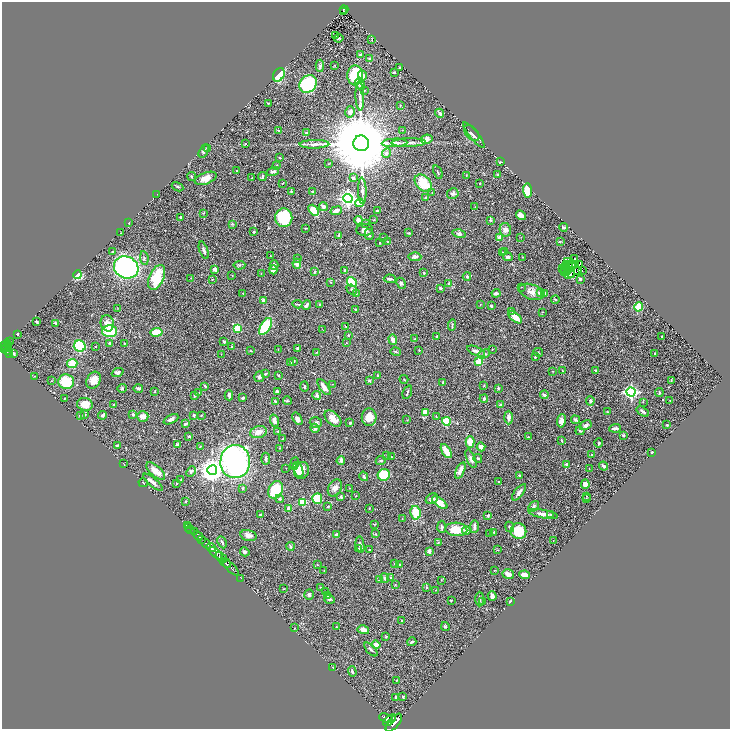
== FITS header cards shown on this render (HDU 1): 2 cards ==
NAXIS1  =                 1456
NAXIS2  =                 1453

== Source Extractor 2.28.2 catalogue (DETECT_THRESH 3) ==
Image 1456 x 1453 px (HDU 1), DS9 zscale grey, zoomed out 1/2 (1 PNG px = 2 x 2 image px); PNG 732 x 731 px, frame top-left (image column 1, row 1453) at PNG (2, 2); each listed source drawn as its Kron ellipse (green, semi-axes under 4 px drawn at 4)
Background 0.62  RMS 0.022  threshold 0.0648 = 3 sigma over >= 5 px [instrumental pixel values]
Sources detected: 467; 30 cannot appear on this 1/2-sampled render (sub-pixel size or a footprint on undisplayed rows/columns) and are neither listed nor drawn; the other 437 listed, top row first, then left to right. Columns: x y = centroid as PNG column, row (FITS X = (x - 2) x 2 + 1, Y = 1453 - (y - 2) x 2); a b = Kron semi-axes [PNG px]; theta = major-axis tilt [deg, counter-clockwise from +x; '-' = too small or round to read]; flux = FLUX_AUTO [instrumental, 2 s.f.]
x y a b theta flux
344 10 4 2 - 81
343 12 2 2 - 46
335 35 3 2 - 1.9
339 38 4 3 - 4.5
372 40 4 2 - 2.4
360 55 3 2 - 5.2
370 59 2 2 - 56
334 65 3 2 - 2.3
320 66 6 4 87 10
399 68 2 2 - 3.5
394 72 2 2 - 5.6
279 75 7 5 62 110
355 75 10 8 -90 210
362 75 5 4 - 23
308 84 9 8 - 300
360 84 6 4 -66 11
364 90 2 2 - 2
360 96 14 3 -88 16
268 103 3 2 - 3.4
400 105 3 2 - 2
350 112 5 5 - 19
440 113 5 3 - 12
402 130 2 1 - 1.2
279 131 4 3 - 4.9
306 133 4 3 - 6.8
472 133 9 5 -48 15
474 135 16 4 -51 15
427 139 6 4 10 21
361 143 8 8 - 68000
395 143 13 3 2 27
409 143 17 3 1 23
245 144 2 2 - 2.7
314 144 15 4 1 20
207 148 4 3 - 3.6
204 151 7 4 63 12
386 153 5 4 - 13
280 158 2 2 - 3.6
500 162 3 2 - 3.7
328 164 3 2 - 1.5
277 165 3 2 - 1.4
237 171 3 2 - 3.7
273 172 6 3 15 14
438 172 7 2 -66 4.1
466 175 3 2 - 1.7
498 175 4 3 - 2.9
262 176 4 2 - 6
192 177 4 3 - 4.9
206 178 11 5 21 37
252 178 3 2 - 2.6
353 178 4 3 - 7.6
283 183 3 2 - 1.9
423 183 10 7 -47 100
480 183 2 2 - 2.7
178 187 6 3 -27 5.7
527 190 7 4 -86 110
291 191 3 3 - 3
313 191 3 2 - 5.4
362 191 13 4 -88 14
432 193 3 2 - 2.9
157 194 2 1 - 1.4
453 194 6 5 - 8.1
426 197 3 3 - 2.9
348 199 4 4 - 1500
360 203 4 4 - 49
323 207 4 4 - 11
475 207 2 1 - 1.1
314 210 6 3 -48 100
378 210 3 2 - 4.8
336 211 6 3 24 26
203 213 3 2 - 2.1
521 215 5 4 - 23
180 217 2 2 - 5.2
284 218 9 8 - 220
374 219 3 2 - 2.3
358 220 4 4 - 16
490 220 4 3 - 3.7
129 223 2 2 - 4.3
366 223 3 2 - 2.7
232 224 3 3 - 3.4
563 227 4 2 - 7.3
305 228 3 2 - 2.6
365 230 8 6 0 23
505 230 7 5 -78 21
254 232 3 2 - 2.7
120 233 2 2 - 1.1
408 233 3 2 - 4.1
459 234 6 4 -15 12
339 235 3 3 - 8.4
369 235 5 4 - 7.8
384 237 3 2 - 2.4
499 237 3 2 - 27
521 237 3 2 - 1.5
387 242 3 3 - 4
560 242 4 2 - 2.6
380 243 2 2 - 3.4
204 250 9 3 -71 9.7
112 252 3 2 - 2.7
505 252 4 3 - 3.2
502 253 3 3 - 5.2
270 255 2 1 - 1.1
415 257 6 4 -3 14
508 257 5 3 - 11
523 257 3 2 - 1.8
144 258 7 4 -82 7.6
575 258 3 1 - 1.2
297 259 3 3 - 3.8
568 261 2 1 - 1.5
297 264 5 4 - 24
566 264 3 1 - 0.86
572 264 4 2 - 0.84
576 264 3 1 - 0.81
579 264 2 1 - 2
239 265 6 2 5 5
274 265 5 3 - 11
565 266 3 1 - 0.48
572 266 2 1 - 2.5
126 267 12 11 - 1000
562 268 2 1 - 3.1
215 269 4 3 - 20
565 269 2 1 - 0.2
273 270 4 3 - 33
345 271 3 2 - 7.6
564 271 2 1 - 2.1
577 271 2 1 - 0.94
582 271 2 1 - 3.3
315 272 4 3 - 4.9
567 272 3 1 - 2.1
424 273 3 2 - 2.9
261 274 4 2 - 2.4
569 274 6 3 41 0.76
77 275 4 4 - 100
232 275 3 2 - 1.8
571 275 2 1 - 1
467 276 4 3 - 5.7
157 277 13 7 66 160
191 278 3 2 - 1.6
212 279 2 2 - 2.9
390 279 6 3 -4 8.7
580 279 3 2 - 8.2
330 282 3 2 - 2.1
352 282 5 4 - 110
401 283 6 4 -65 7.7
449 283 2 2 - 27
521 287 2 2 - 1.5
440 288 3 3 - 4.6
352 290 6 3 -43 7
531 292 13 7 -20 30
243 293 3 2 - 1.8
496 293 4 3 - 9.9
540 293 2 2 - 46
545 293 4 3 - 9.7
356 294 3 3 - 3.4
555 300 4 3 - 4.9
263 301 4 3 - 12
297 304 5 2 - 3.7
320 304 4 4 - 4.2
306 305 5 3 - 13
480 305 2 1 - 1.2
491 306 3 2 - 8.6
639 307 5 4 - 82
117 308 2 1 - 1
356 310 2 2 - 8.7
512 311 4 2 - 4
542 312 3 2 - 1.9
515 317 8 4 -43 55
36 321 3 2 - 4
56 323 3 2 - 5.8
107 323 8 6 -76 33
452 325 6 2 85 4.5
265 327 9 5 59 180
346 327 4 2 - 2.8
237 328 4 3 - 120
323 330 4 1 - 2
110 331 7 6 - 140
157 332 6 4 10 97
18 334 2 2 - 3.7
348 335 2 2 - 6.4
662 336 2 2 - 3.9
437 337 3 2 - 7.4
415 339 3 2 - 3.5
393 340 5 3 - 23
10 341 3 2 - 53
224 342 4 2 - 6.8
8 343 3 2 - 45
109 343 4 3 - 4.2
124 343 2 2 - 2.4
346 343 3 2 - 2.2
5 346 3 2 - 200
8 346 3 1 - 100
80 346 6 5 - 320
95 346 2 2 - 1.7
232 347 3 2 - 2.4
4 348 2 2 - 260
7 348 3 2 - 200
9 348 2 1 - 88
298 348 3 3 - 6.9
278 349 2 2 - 1.6
492 349 2 2 - 1.5
419 350 3 2 - 2.7
8 351 3 2 - 200
251 351 4 2 - 2.7
476 351 9 4 -24 16
316 352 3 2 - 2.3
396 352 5 3 - 5.1
538 352 5 3 - 3.8
655 353 3 2 - 3.8
10 354 3 2 - 180
14 354 3 2 - 4.1
221 354 2 2 - 1.2
484 354 6 3 23 7
535 357 3 3 - 4.5
294 361 2 2 - 3
479 362 3 3 - 160
291 363 3 2 - 2.5
72 364 5 4 - 72
595 370 3 2 - 2.9
553 371 3 2 - 1.6
562 371 3 1 - 1.5
118 372 6 4 23 11
265 374 3 2 - 7
278 375 4 2 - 3.4
34 376 3 2 - 1.8
378 376 2 2 - 5.1
259 377 5 5 - 8.4
404 379 4 2 - 1.9
94 380 9 6 61 42
671 380 3 2 - 2.3
52 381 2 2 - 2.1
369 381 4 3 - 5.2
66 382 8 7 - 130
443 382 3 2 - 4.6
332 384 3 2 - 1.8
205 386 3 2 - 4.3
484 386 3 2 - 1.9
304 387 5 3 - 4.4
324 387 9 3 -53 25
122 388 5 4 - 5.7
138 388 5 3 - 8.7
498 388 3 3 - 5.6
155 391 2 2 - 2.1
277 392 3 3 - 8.2
407 392 7 2 69 5.3
631 392 4 4 - 980
659 392 4 3 - 4
199 393 3 3 - 2.9
229 395 5 3 - 13
317 395 4 4 - 12
544 395 4 2 - 14
194 396 3 2 - 3.3
64 398 2 2 - 3.5
243 398 3 2 - 7.8
484 399 4 3 - 5.9
670 400 2 2 - 1.4
275 401 3 3 - 5.7
287 401 4 3 - 4.2
590 401 5 3 - 6.6
643 402 3 2 - 1.5
85 404 8 6 -13 62
114 404 2 2 - 5.7
501 405 4 3 - 8.7
643 411 7 3 -34 9.7
425 412 4 3 - 57
607 412 2 2 - 2.1
84 414 4 3 - 3.9
133 414 4 3 - 6.3
102 415 4 3 - 6.6
194 415 3 3 - 4.7
202 415 3 2 - 3
80 416 3 3 - 3.5
143 416 6 5 - 26
436 416 4 2 - 3
369 417 8 7 - 50
509 417 7 3 -88 16
171 419 8 3 26 13
297 419 7 4 -57 16
333 419 10 6 -43 41
407 420 3 2 - 1.5
575 420 4 3 - 6.4
274 421 6 3 -71 21
446 421 4 4 - 170
561 421 7 4 82 21
316 422 6 5 - 10
350 423 3 2 - 5.7
185 424 3 2 - 7.3
586 425 6 4 30 15
667 425 2 2 - 4.1
315 428 4 3 - 14
615 428 6 2 5 14
277 431 3 2 - 2.4
580 431 4 3 - 3.8
258 432 8 6 15 29
623 435 3 3 - 3.6
189 436 2 2 - 5.6
528 437 3 2 - 2.7
282 439 3 2 - 2.1
562 441 4 2 - 4.2
470 442 6 4 -90 59
599 443 5 3 - 10
117 445 3 3 - 4
178 445 4 3 - 14
200 446 3 2 - 1.9
481 447 4 4 - 19
280 448 2 2 - 1.8
446 451 8 3 -59 55
652 452 3 2 - 4.6
592 455 3 3 - 5.3
387 456 3 2 - 2.2
391 457 2 2 - 2.2
478 458 4 4 - 5.7
266 459 6 3 -85 8.2
471 459 10 4 -67 15
381 460 5 3 - 5.1
341 461 4 3 - 17
235 462 16 15 - 1200
123 464 3 1 - 1.5
294 464 6 3 82 10
566 464 3 2 - 10
604 466 4 3 - 13
286 468 2 2 - 1.5
589 468 3 2 - 1.5
212 470 5 5 - 4100
298 470 7 4 -70 25
301 470 8 7 - 51
460 470 9 4 67 24
156 471 12 5 -42 42
191 471 6 4 46 10
384 475 6 5 - 180
519 475 2 2 - 5.8
364 476 5 3 - 7.6
181 479 3 2 - 2.2
153 482 12 4 -40 19
498 482 2 2 - 2
143 483 4 2 - 2.7
176 483 2 2 - 1.8
585 484 4 4 - 31
243 488 3 2 - 5.3
335 488 9 6 61 22
349 488 3 2 - 1.5
276 490 9 7 61 160
519 492 10 3 51 20
356 496 3 2 - 2.1
586 496 3 2 - 2.2
341 497 3 2 - 5
280 499 4 4 - 6.7
317 499 5 5 - 130
432 499 6 4 27 13
586 499 3 2 - 2.5
185 501 3 2 - 3.6
302 502 4 4 - 99
440 503 9 4 -37 70
328 506 2 2 - 3.3
533 507 6 3 46 9.5
369 508 2 2 - 2.3
289 509 4 3 - 21
416 513 7 5 -78 93
543 514 15 3 -11 27
551 514 3 3 - 3.9
260 515 3 3 - 4.9
488 516 3 3 - 7.1
402 518 2 2 - 1.6
375 524 3 2 - 2.3
187 526 2 1 - 43
474 526 6 3 88 17
442 527 6 4 -87 8.9
510 527 5 3 - 5.4
189 528 2 1 - 10
191 529 2 1 - 73
456 529 11 6 -5 100
466 530 4 4 - 27
519 531 8 7 - 120
194 532 3 2 - 150
494 532 4 3 - 3.7
490 533 3 2 - 2
375 534 3 3 - 3.1
248 535 8 5 -14 21
336 535 4 3 - 9.3
198 536 5 2 - 850
201 539 2 2 - 280
553 541 2 1 - 1.4
222 542 6 3 -63 6.9
206 543 6 3 -50 1800
438 543 3 2 - 1.8
360 545 8 3 -82 13
290 546 4 2 - 6.9
211 548 5 3 - 770
359 548 3 3 - 3
369 550 2 2 - 3.8
498 550 3 2 - 1.6
429 551 4 3 - 14
245 552 5 4 - 7.7
216 553 8 3 -41 760
221 557 6 3 -38 470
226 563 6 2 -41 1100
394 564 3 2 - 1.7
317 565 2 1 - 1.7
399 565 4 2 - 5
231 567 10 2 -45 1100
494 570 3 2 - 1.8
324 571 3 2 - 2
508 574 6 4 -18 24
525 575 5 3 - 22
241 578 2 1 - 31
385 578 5 3 - 10
391 578 2 2 - 13
379 579 4 2 - 3.6
441 580 3 2 - 2.3
395 584 3 2 - 1.9
320 587 3 2 - 2.3
426 587 4 3 - 3.6
284 589 3 2 - 1.8
436 590 2 2 - 1.4
326 592 3 2 - 3.9
309 595 5 5 - 7.6
327 596 3 3 - 4.3
492 596 5 3 - 24
330 599 5 4 - 6.4
480 599 7 3 -90 8.3
451 600 3 3 - 3.1
483 602 3 3 - 5.9
510 602 4 3 - 4.4
402 621 2 2 - 14
445 626 4 3 - 4.5
336 627 2 2 - 2.8
294 628 2 1 - 1.2
363 630 6 4 -14 25
386 637 3 3 - 3.7
412 642 4 2 - 5.8
376 645 4 4 - 35
371 649 8 3 -48 6.5
333 668 2 1 - 12
352 672 5 3 - 7.4
396 680 2 2 - 1.7
395 697 2 2 - 4.7
403 697 3 2 - 3.4
386 718 7 4 -22 2200
390 720 8 2 38 1800
394 723 11 5 49 3900
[30 sub-pixel or undisplayed-footprint detections neither listed nor drawn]